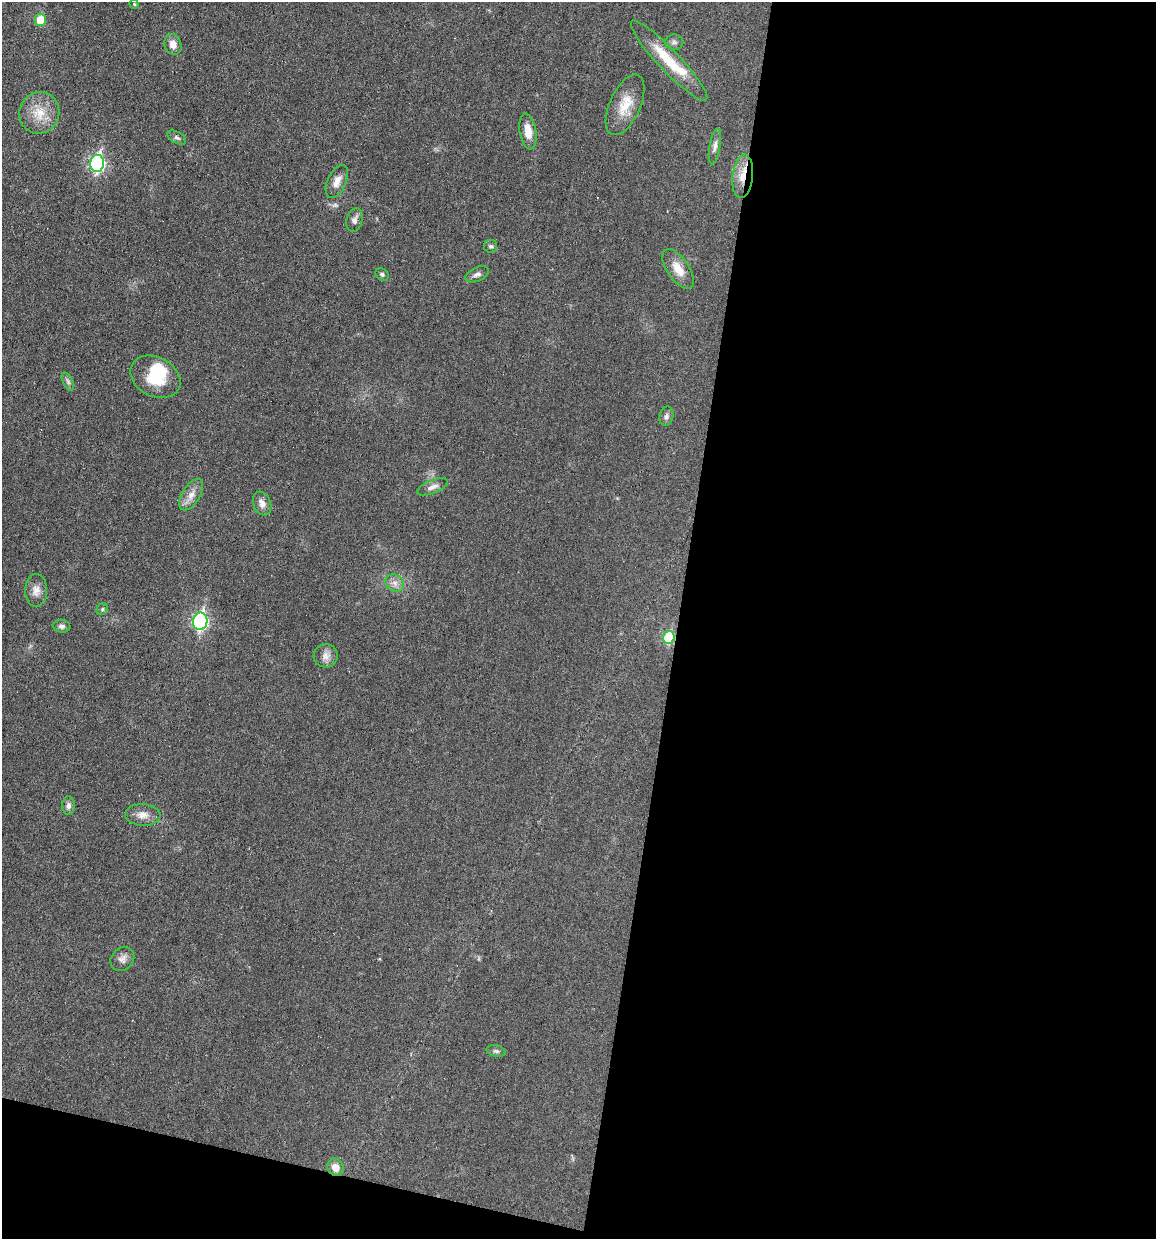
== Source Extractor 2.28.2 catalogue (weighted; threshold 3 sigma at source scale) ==
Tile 16 of 4 x 4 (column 4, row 4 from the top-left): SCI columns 3577-4730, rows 2-1238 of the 4970 x 4950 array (HDU 1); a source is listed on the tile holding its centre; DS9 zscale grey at full resolution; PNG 1158 x 1241 px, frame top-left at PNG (2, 2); each listed source drawn as its Kron ellipse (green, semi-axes under 4 px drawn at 4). Shown black and unused: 44% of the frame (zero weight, under 3 of 6 exposures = <1% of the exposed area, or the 3 px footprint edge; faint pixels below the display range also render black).
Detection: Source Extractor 2.28.2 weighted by HDU 2 'WHT'; one run over the whole footprint, this tile lists its part. Background 0.0336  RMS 0.004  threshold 0.0165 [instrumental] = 3 sigma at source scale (4.09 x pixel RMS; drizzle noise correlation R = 1.36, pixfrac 0.8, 0.05/0.05 arcsec/px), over >= 5 px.
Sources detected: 38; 1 inside a brighter object's white glare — neither listed nor drawn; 1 inside a brighter listed object's ellipse — not listed separately; the other 36 listed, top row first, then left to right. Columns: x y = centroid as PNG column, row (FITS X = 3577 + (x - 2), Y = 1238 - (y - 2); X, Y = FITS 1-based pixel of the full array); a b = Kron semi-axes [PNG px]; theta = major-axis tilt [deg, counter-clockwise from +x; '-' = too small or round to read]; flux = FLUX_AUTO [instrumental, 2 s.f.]
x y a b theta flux
134 4 4 4 - 0.44
40 20 6 5 - 9.4
674 42 9 7 -1 1.1
173 44 10 8 -70 3.1
669 61 54 10 -46 15
625 105 32 15 65 8.8
39 113 21 20 - 8.4
528 132 18 8 -81 4.6
177 138 10 5 -30 1.1
715 146 18 5 80 1.8
97 163 8 7 - 84
743 176 22 10 84 6
337 181 18 9 65 3.5
354 220 12 8 75 1.6
491 246 6 6 - 0.87
678 269 23 10 -55 5.6
382 274 7 5 -40 0.79
477 274 12 7 24 1.6
155 377 26 19 -28 14
68 382 10 5 -63 0.98
666 416 10 7 79 1.3
433 487 16 6 21 2
191 495 17 9 58 3.5
262 503 12 8 -69 2.3
395 583 10 8 -36 2.1
36 590 16 11 88 3.1
102 609 6 5 - 0.61
200 621 9 7 79 75
62 626 9 6 -8 1.2
669 637 6 5 - 21
326 656 12 11 - 2.6
69 805 9 6 90 1.4
143 815 18 10 -3 3.7
122 959 13 11 49 2.3
496 1051 9 5 -15 0.89
335 1167 9 8 - 3.3
Overlapping masked pixels (flux is a lower limit): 3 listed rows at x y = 743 176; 669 637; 335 1167